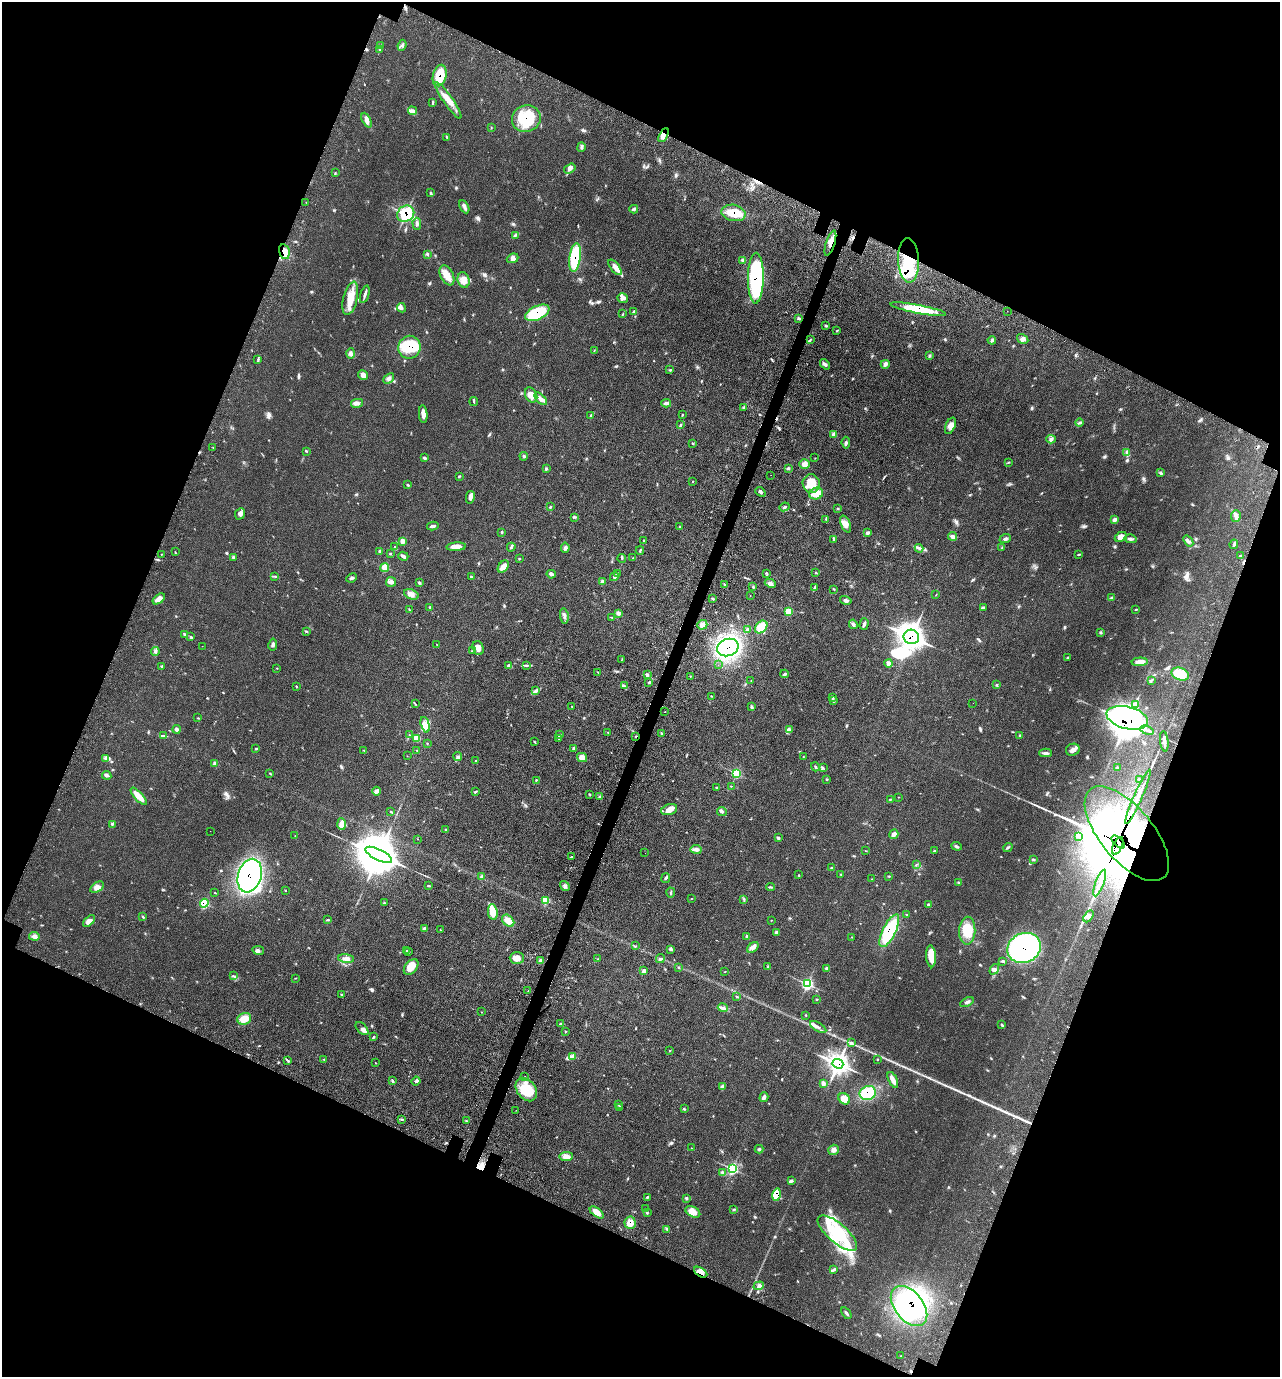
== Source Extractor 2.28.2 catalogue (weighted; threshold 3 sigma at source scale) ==
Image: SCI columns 286-5397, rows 145-5641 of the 5809 x 5792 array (HDU 1 of 3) = the unmasked area's bounding box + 8 px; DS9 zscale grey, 4 x 4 block average (1 PNG px = mean of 4 x 4 image px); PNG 1282 x 1379 px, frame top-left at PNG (2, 2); each listed source drawn as its Kron ellipse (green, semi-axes under 4 px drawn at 4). Shown black and unused: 42% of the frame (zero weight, under 3 of 4 exposures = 9% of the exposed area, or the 3 px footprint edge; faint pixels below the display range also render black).
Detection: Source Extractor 2.28.2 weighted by HDU 2 'WHT'. Background 0.0661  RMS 0.005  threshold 0.0226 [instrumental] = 3 sigma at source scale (4.5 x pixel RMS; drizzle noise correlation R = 1.50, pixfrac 1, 0.05/0.05 arcsec/px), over >= 5 px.
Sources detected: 463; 1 too faint to see at this stretch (4 x 4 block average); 16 inside a brighter object's white glare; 3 cosmic-ray / hot-pixel residue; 1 long thin detection or spike segment (spike, bleed or trail) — neither listed nor drawn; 7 coinciding with a brighter row at this scale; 20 inside a brighter listed object's ellipse — not listed separately; the other 415 listed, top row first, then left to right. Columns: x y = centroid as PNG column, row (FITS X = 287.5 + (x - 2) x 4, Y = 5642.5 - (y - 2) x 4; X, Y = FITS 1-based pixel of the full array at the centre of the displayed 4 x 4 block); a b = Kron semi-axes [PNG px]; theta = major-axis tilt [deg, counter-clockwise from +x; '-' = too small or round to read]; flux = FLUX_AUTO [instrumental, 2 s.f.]
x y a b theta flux
381 45 2 2 - 1.9
402 45 6 2 66 2.6
380 49 2 2 - 2.5
440 76 11 6 77 87
448 100 22 5 -55 37
433 103 3 2 - 3.5
413 111 4 3 - 7
526 119 14 13 - 150
366 120 8 4 -64 14
491 128 2 2 - 1
663 135 7 4 60 13
447 137 3 2 - 2.1
581 147 5 2 - 4.5
570 169 6 4 35 10
335 172 2 2 - 1.2
431 193 3 2 - 1.7
306 202 2 2 - 0.98
464 207 7 2 -63 11
634 209 4 3 - 4.7
734 213 12 8 -11 57
406 214 9 7 39 130
417 224 6 2 -87 5.2
515 235 2 2 - 3.1
830 243 13 4 72 29
284 252 7 5 -76 40
428 255 3 2 - 3.2
575 257 14 5 82 170
513 258 6 4 22 11
743 260 3 2 - 3.2
909 260 22 10 -88 130
615 267 9 4 -51 19
447 275 11 6 -63 32
756 278 25 8 89 380
464 280 8 6 -74 26
365 294 9 2 72 9.4
350 298 17 7 76 53
623 298 5 4 - 11
401 308 5 3 - 6.2
918 309 28 4 -11 100
1007 311 2 2 - 0.53
633 312 3 2 - 2.8
537 313 13 7 25 130
623 314 3 2 - 1.8
798 319 2 2 - 2.1
825 326 2 2 - 1.9
837 330 2 2 - 1.3
1023 339 6 4 -32 11
810 340 4 2 - 2.8
992 340 4 3 - 5.2
409 347 11 11 - 110
594 350 2 2 - 1.3
351 353 5 4 - 8.7
930 355 3 2 - 2.3
258 359 2 2 - 2.4
825 364 6 3 -50 6.7
885 364 4 4 - 7
670 370 3 2 - 2
363 375 5 4 - 13
389 379 6 3 41 6.6
531 395 8 5 -62 27
541 399 8 4 -47 12
474 401 4 2 - 3.9
357 403 6 3 13 8.7
666 403 5 3 - 6
744 408 4 3 - 5.2
423 414 9 3 -85 21
591 415 3 3 - 3.4
682 415 3 2 - 1.7
1079 423 4 2 - 4.6
680 425 3 2 - 3.6
950 426 8 5 67 13
834 434 3 3 - 9.3
1051 439 5 3 - 6
692 443 3 2 - 1.2
846 443 6 3 -83 6
213 447 2 2 - 1.1
306 451 3 2 - 2
1127 453 3 2 - 3.2
524 456 4 2 - 3.6
424 458 3 2 - 3.7
815 458 2 2 - 0.9
1009 462 2 2 - 1.6
805 464 5 5 - 19
789 468 3 2 - 1.2
546 469 3 2 - 3.6
1160 473 2 2 - 2
771 475 2 2 - 0.45
459 476 2 2 - 1.4
692 481 2 2 - 1.1
811 483 9 8 - 51
408 485 3 2 - 2.5
760 492 6 3 -41 7
816 493 7 5 22 37
470 497 6 3 77 13
550 507 3 2 - 3.4
784 507 5 2 - 4
838 508 2 2 - 1
240 514 6 4 68 9.8
1236 516 6 5 - 11
574 517 4 2 - 3
826 519 2 2 - 1.3
1114 520 4 3 - 5.3
846 524 9 4 -68 15
433 526 5 2 - 7.8
679 526 2 2 - 1.6
502 532 3 2 - 2.6
867 533 4 3 - 5.8
952 536 4 3 - 7.3
1121 537 6 4 27 17
834 539 3 2 - 2.7
1005 539 5 2 - 5.5
1131 539 6 3 -15 6.4
402 541 4 3 - 14
644 541 2 2 - 1.8
1188 541 6 3 -52 6.3
1234 544 5 2 - 3.7
395 547 3 2 - 2.4
456 547 10 3 4 27
511 547 4 2 - 4.2
1002 547 2 2 - 1.7
565 548 5 2 - 4.8
919 548 4 2 - 3.6
640 550 4 2 - 2.8
175 552 2 2 - 1.9
380 552 3 2 - 4.4
390 553 2 2 - 2.1
162 554 2 2 - 1
1079 554 3 2 - 2.4
403 556 5 2 - 8.5
1241 556 2 2 - 2.5
233 557 4 2 - 3.1
622 558 4 2 - 2.8
633 558 2 2 - 0.87
519 559 2 2 - 1.8
385 567 4 4 - 34
503 567 7 4 54 25
617 573 3 2 - 2.8
766 573 3 2 - 3.4
816 573 2 2 - 1.6
551 574 4 3 - 8.7
275 576 3 2 - 3
471 577 3 2 - 2
614 577 4 3 - 5.6
352 578 6 2 24 5.9
391 582 5 5 - 8.3
602 582 2 2 - 11
419 583 4 2 - 3.6
770 583 6 3 -25 7.4
725 585 4 2 - 4.2
753 587 2 2 - 1.6
815 587 4 3 - 4.3
834 589 2 2 - 1.1
411 594 8 4 -24 15
936 595 2 2 - 0.94
750 596 2 2 - 0.86
1112 598 3 2 - 2.2
159 599 7 3 37 25
713 599 3 2 - 3.2
846 600 6 3 -13 6
430 607 2 2 - 2.2
983 607 4 2 - 4.2
409 609 2 2 - 1.9
1136 609 2 2 - 1.8
788 612 3 3 - 34
618 613 4 3 - 7.3
564 616 7 3 -80 8.6
612 617 4 2 - 2.4
853 624 5 3 - 5.2
864 624 6 2 74 6.6
702 625 5 4 - 15
761 627 7 5 47 57
748 629 3 2 - 8.1
306 631 4 2 - 2.9
1100 633 2 2 - 1.6
185 634 4 2 - 3.6
191 636 2 2 - 1.2
911 637 8 7 - 1300
273 645 6 2 80 6.5
437 645 2 2 - 1.2
202 646 2 2 - 0.53
478 648 7 5 -71 19
728 648 11 8 22 560
155 651 4 3 - 5.7
472 651 3 2 - 2.1
1067 658 3 2 - 1.7
622 659 3 2 - 1.1
1140 662 8 4 3 24
889 663 4 3 - 14
526 665 3 2 - 2.8
718 665 2 2 - 1.8
162 666 2 2 - 1.2
509 666 4 3 - 7
277 668 2 2 - 1.3
598 672 2 2 - 1.2
785 674 4 2 - 5.1
1180 674 9 6 -20 85
647 675 2 2 - 14
690 676 2 2 - 1.3
1151 680 3 2 - 3.4
751 681 2 2 - 0.97
649 682 3 2 - 5.3
997 685 3 2 - 2.3
296 686 2 2 - 1.8
624 686 2 2 - 0.99
535 691 4 3 - 6.4
711 696 3 2 - 1.3
833 698 3 2 - 2.7
833 701 3 2 - 3.5
973 703 2 2 - 0.73
415 704 2 2 - 1.4
1135 705 2 2 - 2
572 706 2 2 - 1.1
752 707 3 3 - 4.7
665 712 2 2 - 0.88
198 718 2 2 - 1.3
1127 718 21 11 -14 2600
425 725 8 4 -75 16
177 729 4 3 - 6.9
789 730 4 3 - 14
1147 730 7 2 -19 7.6
608 732 2 2 - 1.2
662 733 3 2 - 3.4
410 735 3 2 - 1.7
560 735 3 2 - 3
1020 735 4 2 - 2.7
163 736 4 2 - 4.1
636 736 3 2 - 2.4
417 738 4 3 - 40
558 738 3 2 - 2.7
1164 741 10 2 -83 11
534 742 3 2 - 2.6
427 743 2 2 - 1.8
573 748 2 2 - 9
256 749 3 2 - 2
417 750 2 2 - 1.7
1073 750 7 6 - 13
364 751 2 2 - 1.5
1046 753 6 2 -2 8.8
407 756 2 2 - 0.7
803 756 2 2 - 0.88
458 757 4 3 - 5.3
582 757 5 4 - 23
106 758 4 2 - 3.3
475 761 3 2 - 1.6
215 763 3 2 - 4.6
815 767 5 2 - 4.4
823 768 2 2 - 1.4
1117 768 4 2 - 3.4
736 773 2 2 - 130
270 774 3 2 - 2.2
107 775 5 3 - 5.9
826 779 2 2 - 1.5
536 780 3 2 - 2.1
1139 780 4 2 - 2.5
731 786 3 2 - 1.7
717 788 2 2 - 6
377 791 5 3 - 13
475 792 3 2 - 3.5
590 794 3 2 - 2.2
139 796 11 3 -48 46
600 797 2 2 - 13
899 797 2 2 - 1.1
1138 797 30 2 66 28
890 799 4 2 - 2.5
669 810 8 5 16 25
722 811 5 3 - 6.3
391 812 3 2 - 1.7
112 824 4 2 - 3.6
341 824 6 4 -87 23
446 830 2 2 - 1.9
210 831 2 2 - 0.34
894 834 5 3 - 13
1127 834 57 26 -50 11000
295 836 2 2 - 0.96
1078 836 3 2 - 4
778 838 3 3 - 3.4
417 839 2 2 - 0.94
1118 842 8 2 -42 22000
957 846 5 2 - 4.3
1118 846 9 4 66 11000
1008 847 5 2 - 3.5
696 849 5 4 - 9.5
866 851 3 2 - 1.4
935 851 3 2 - 3.6
645 853 2 2 - 0.68
379 855 14 5 -26 19000
571 857 3 2 - 2.6
1033 860 3 2 - 2.4
916 864 2 2 - 1.7
832 868 2 2 - 2.6
841 874 3 2 - 1.4
799 875 2 2 - 1.6
250 876 17 11 72 620
482 876 4 2 - 6.6
889 876 3 2 - 2.1
666 878 5 2 - 5.5
872 879 3 2 - 1.6
959 882 3 2 - 2.6
1100 883 14 2 69 18
429 886 4 2 - 2.8
565 886 5 2 - 4.9
97 887 7 4 33 15
770 887 4 2 - 3.9
285 890 2 2 - 1.3
215 893 2 2 - 1.3
671 893 5 2 - 3.5
691 898 2 2 - 1.1
744 899 2 2 - 1.8
545 900 2 2 - 68
204 903 4 4 - 57
384 903 3 2 - 2.3
928 904 3 2 - 3.7
493 912 8 4 -82 33
907 915 3 2 - 1.7
1089 916 6 3 58 8.8
143 917 3 2 - 1.8
328 920 3 2 - 3.1
771 920 2 2 - 1.2
89 921 7 3 44 16
508 921 7 5 -45 25
424 929 2 2 - 11
440 930 2 2 - 1.3
889 931 18 6 63 170
967 931 14 8 88 64
776 932 3 3 - 4.7
34 936 5 3 - 7.2
747 937 4 2 - 5.9
852 937 2 2 - 0.89
635 946 2 2 - 2.1
753 947 6 4 39 10
1024 948 17 14 26 1100
258 950 6 3 -9 6.8
671 950 3 2 - 3
407 951 2 2 - 1.4
409 952 2 2 - 1.8
931 956 11 5 -85 40
517 958 7 6 - 21
346 959 8 3 -5 12
598 959 2 2 - 1.1
660 959 5 3 - 5
541 960 2 2 - 22
1003 961 4 2 - 3.7
768 966 2 2 - 1.7
411 967 9 6 49 36
679 968 3 2 - 2.7
827 968 3 2 - 4.4
994 969 6 2 54 5.5
644 971 4 3 - 9.1
725 972 2 2 - 1
233 976 3 2 - 3.5
295 978 2 2 - 1.1
807 984 3 3 - 160
528 991 2 2 - 0.87
341 994 2 2 - 1.6
737 996 4 2 - 2.9
816 999 2 2 - 2
967 1002 7 3 27 6.9
723 1008 5 3 - 6.8
481 1012 2 2 - 0.78
806 1015 2 2 - 1.3
244 1019 7 5 20 37
561 1024 4 2 - 4.1
1002 1024 3 2 - 3
818 1027 9 2 -30 10
362 1028 8 4 -45 10
565 1031 3 2 - 1.6
373 1037 3 2 - 2.8
851 1043 3 2 - 3.2
670 1051 2 2 - 1.5
572 1057 3 2 - 4.5
324 1059 2 2 - 1.5
877 1059 2 2 - 0.95
287 1060 3 2 - 2.2
375 1063 2 2 - 0.93
838 1064 5 4 - 1100
525 1076 2 2 - 1.4
893 1080 8 3 -65 20
392 1081 4 3 - 3.9
416 1081 4 3 - 6
823 1083 4 3 - 8.4
723 1086 3 2 - 3.2
526 1089 13 9 -53 79
868 1093 8 7 - 110
764 1097 5 3 - 9.6
844 1099 6 5 - 29
618 1104 3 2 - 2.6
620 1107 3 2 - 2.2
684 1109 3 2 - 2.7
516 1110 2 2 - 0.43
402 1119 2 2 - 1.8
467 1121 3 2 - 2.4
692 1148 2 2 - 0.83
759 1149 4 2 - 4.4
834 1150 5 5 - 10
566 1156 7 4 5 19
732 1169 3 3 - 110
723 1173 3 2 - 2.9
791 1181 3 2 - 5.3
776 1195 6 4 79 85
647 1197 4 2 - 3.2
686 1198 3 2 - 3.1
646 1209 2 2 - 1.3
734 1210 2 2 - 1.3
597 1212 8 4 -37 28
693 1212 8 5 -29 26
647 1213 2 2 - 1.7
630 1223 6 5 - 27
667 1229 4 2 - 2.4
837 1233 24 9 -40 160
834 1270 3 2 - 4.1
701 1272 7 4 -33 23
759 1286 5 3 - 7.5
909 1306 23 14 -51 390
846 1313 6 2 -55 5.5
900 1356 2 2 - 0.98
Overlapping masked pixels (flux is a lower limit): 30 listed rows (the first 20) at x y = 440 76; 526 119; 663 135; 734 213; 406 214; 830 243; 284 252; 575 257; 909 260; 756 278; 918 309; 537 313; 409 347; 911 637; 728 648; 1127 718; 636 736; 1127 834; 1118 842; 1118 846
Diffuse or blended objects may show on this block-average render without a row.